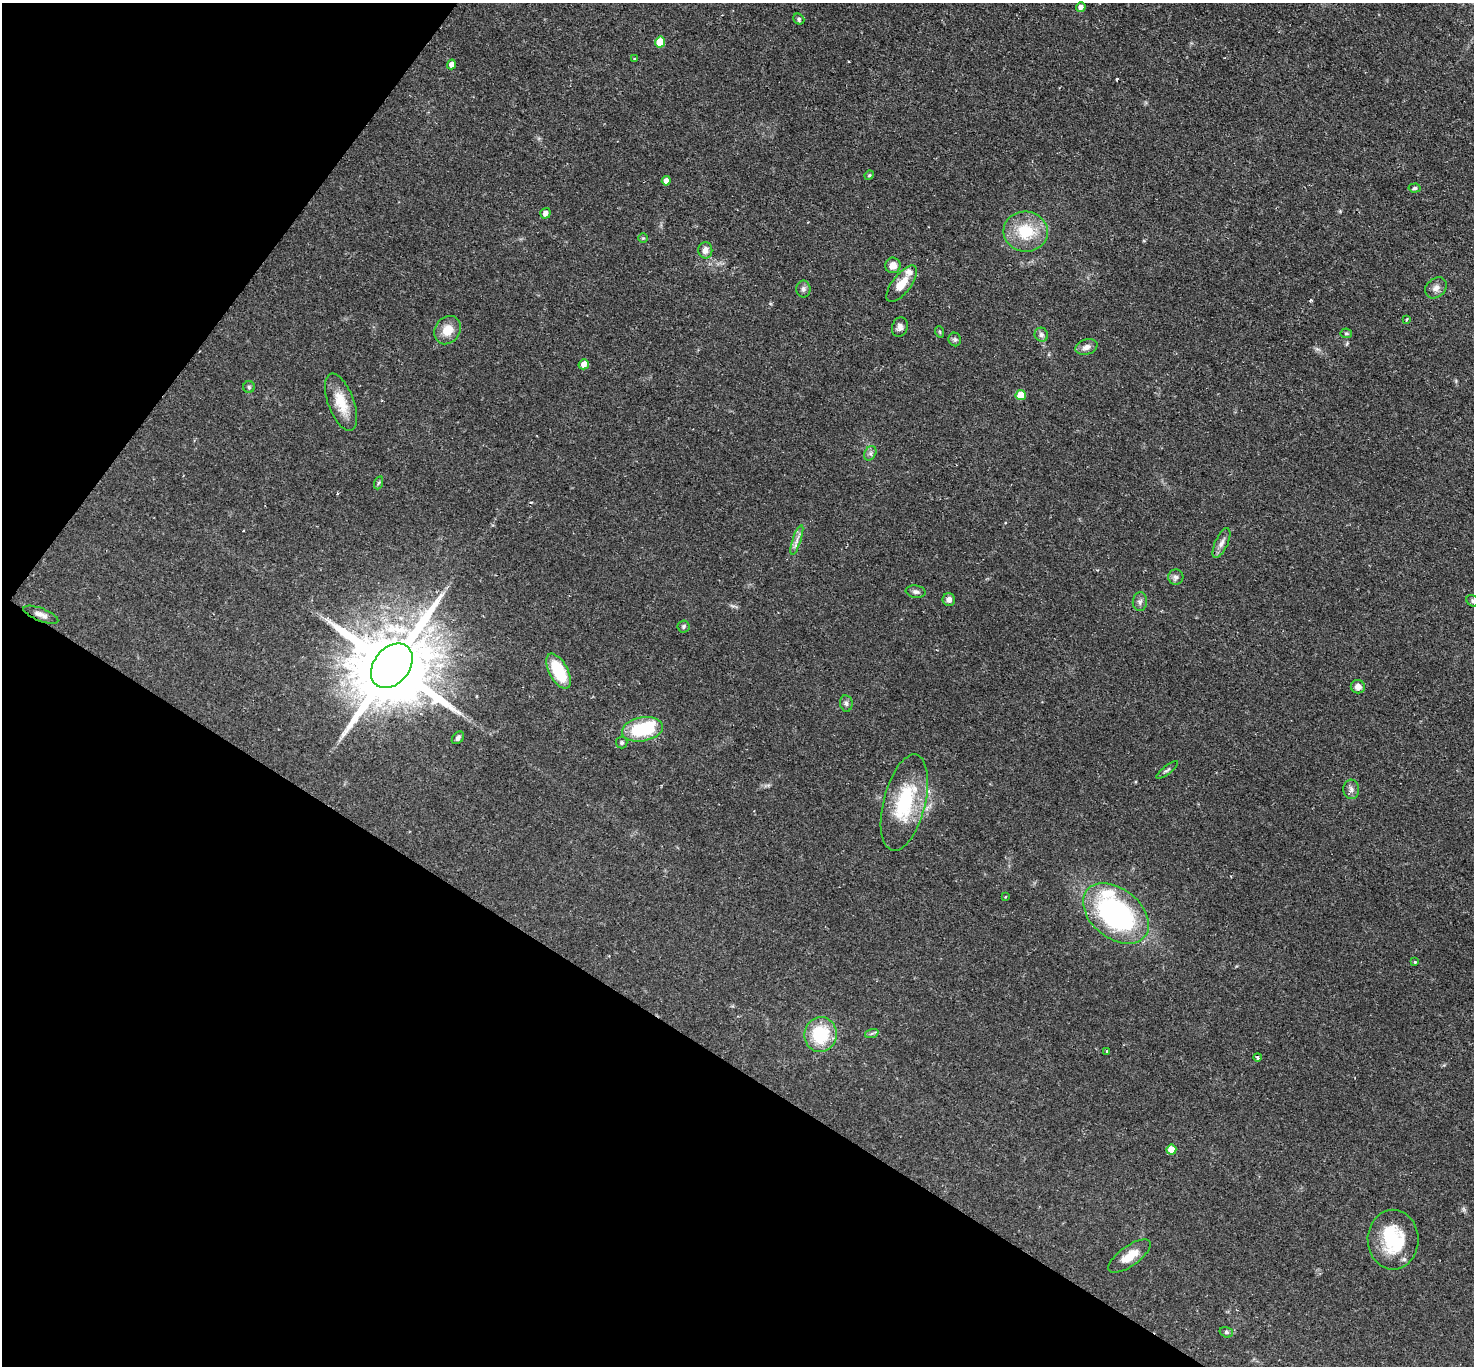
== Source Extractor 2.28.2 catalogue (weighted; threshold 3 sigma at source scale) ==
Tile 9 of 4 x 4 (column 1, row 3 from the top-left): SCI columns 7-1478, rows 1661-3024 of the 5896 x 5902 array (HDU 1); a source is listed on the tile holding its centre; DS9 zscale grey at full resolution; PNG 1476 x 1368 px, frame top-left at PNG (2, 3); each listed source drawn as its Kron ellipse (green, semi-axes under 4 px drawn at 4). Shown black and unused: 30% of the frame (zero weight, under 2 of 3 exposures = <1% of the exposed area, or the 3 px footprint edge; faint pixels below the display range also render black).
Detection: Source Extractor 2.28.2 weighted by HDU 2 'WHT'; one run over the whole footprint, this tile lists its part. Background 0.0585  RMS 0.0048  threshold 0.0215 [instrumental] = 3 sigma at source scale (4.5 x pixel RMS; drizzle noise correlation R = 1.50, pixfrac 1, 0.05/0.05 arcsec/px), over >= 5 px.
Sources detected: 68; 2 inside a brighter object's white glare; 2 cosmic-ray / hot-pixel residue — neither listed nor drawn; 4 inside a brighter listed object's ellipse — not listed separately; the other 60 listed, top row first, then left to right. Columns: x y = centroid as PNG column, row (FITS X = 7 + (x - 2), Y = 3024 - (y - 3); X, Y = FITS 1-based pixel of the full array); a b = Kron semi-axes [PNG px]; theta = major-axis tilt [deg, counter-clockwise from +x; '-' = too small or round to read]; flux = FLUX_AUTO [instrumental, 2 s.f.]
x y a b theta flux
1081 7 4 4 - 2.3
799 19 6 5 - 0.9
660 42 5 5 - 11
634 59 4 3 - 0.41
451 64 5 4 - 2.4
869 175 5 4 - 0.53
666 181 5 4 - 2.4
1415 188 6 4 4 0.84
545 213 5 5 - 2.4
1026 232 22 20 -7 18
643 238 5 5 - 0.59
705 250 8 7 - 2.8
893 265 8 7 - 3.6
902 284 22 9 52 7.8
1436 288 12 9 40 2.8
803 289 8 7 - 1.5
1407 319 3 3 - 0.83
900 327 10 7 73 2.1
448 330 15 12 56 7.2
940 332 6 3 -71 0.54
1346 333 6 5 - 0.77
1041 335 7 6 - 1.5
955 339 7 6 - 1
1086 347 11 7 19 2.7
584 364 5 5 - 3.2
249 387 6 6 - 0.82
1021 395 5 5 - 8.2
341 402 30 13 -69 11
870 453 7 5 61 1.4
378 483 7 4 70 0.73
797 540 15 3 72 2
1221 543 16 6 65 2.7
1176 577 8 7 - 1.6
916 592 10 6 -9 1.7
949 599 6 6 - 2.1
1473 601 7 5 -35 1.1
1140 602 9 7 86 1.7
41 615 18 6 -21 3
683 626 6 6 - 0.9
392 666 25 18 51 8000
559 671 19 9 -62 21
1358 687 7 6 - 3
846 703 8 6 -81 1.3
642 729 21 12 11 27
458 738 7 5 48 1.3
622 743 6 6 - 0.86
1167 770 13 3 38 1
1351 789 10 8 -87 1.9
904 803 49 21 76 32
1005 897 3 2 - 0.41
1116 914 37 24 -39 97
1415 962 3 3 - 0.69
872 1033 7 4 19 0.82
821 1034 17 16 - 24
1107 1051 3 3 - 0.51
1257 1057 4 4 - 0.83
1171 1150 5 5 - 8.9
1393 1240 30 25 -90 27
1129 1256 25 10 36 8.2
1226 1332 7 5 -17 0.99
Overlapping masked pixels (flux is a lower limit): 1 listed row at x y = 41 615
Isophote crosses this tile's border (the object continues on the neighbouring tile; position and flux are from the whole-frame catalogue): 1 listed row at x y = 1473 601